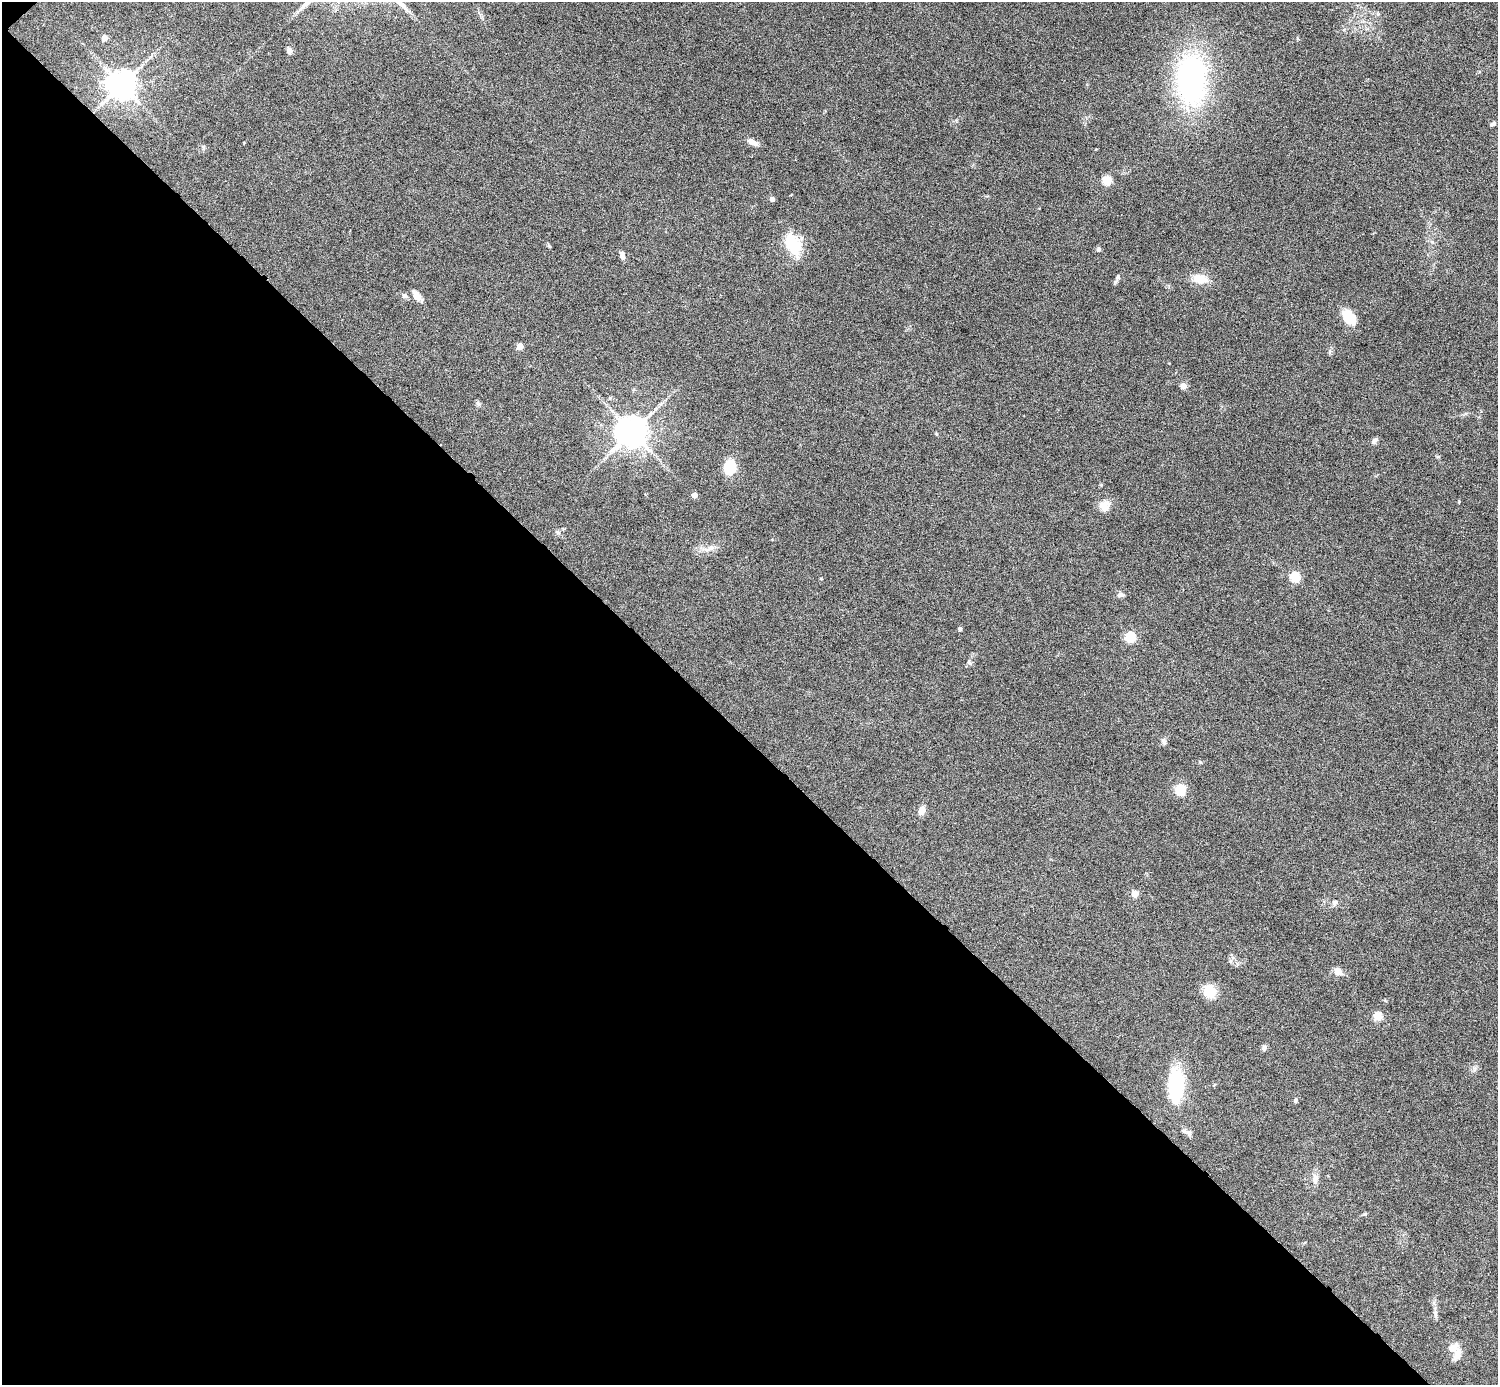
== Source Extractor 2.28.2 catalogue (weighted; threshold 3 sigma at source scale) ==
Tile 9 of 4 x 4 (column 1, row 3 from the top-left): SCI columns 1-1496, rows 1681-3063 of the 5983 x 5982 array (HDU 1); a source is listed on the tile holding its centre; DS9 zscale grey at full resolution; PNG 1500 x 1387 px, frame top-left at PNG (2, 2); no overlay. Shown black and unused: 47% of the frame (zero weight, under 4 of 8 exposures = <1% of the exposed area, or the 3 px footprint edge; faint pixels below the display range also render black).
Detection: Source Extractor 2.28.2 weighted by HDU 2 'WHT'; one run over the whole footprint, this tile lists its part. Background 0.0717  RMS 0.0044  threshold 0.0178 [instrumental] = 3 sigma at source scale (4.09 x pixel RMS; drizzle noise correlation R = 1.36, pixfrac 0.8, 0.05/0.05 arcsec/px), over >= 5 px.
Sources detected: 45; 1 inside a brighter listed object's ellipse — not listed separately; the other 44 listed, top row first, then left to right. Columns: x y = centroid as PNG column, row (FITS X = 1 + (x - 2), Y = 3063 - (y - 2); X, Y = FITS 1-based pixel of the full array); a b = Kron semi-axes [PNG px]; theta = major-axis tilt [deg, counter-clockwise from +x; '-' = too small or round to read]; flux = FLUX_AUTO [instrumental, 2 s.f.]
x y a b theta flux
104 38 5 4 - 3.6
289 50 7 6 - 1.5
1191 79 44 26 90 89
122 85 8 8 - 590
1493 124 6 4 31 0.84
752 142 13 6 -27 2.5
203 147 6 4 -89 0.55
1107 181 5 5 - 17
772 199 4 4 - 2
792 244 24 14 -62 16
1099 249 6 5 - 0.78
622 255 8 6 -82 1.6
1118 277 6 5 - 0.73
1200 279 20 12 -12 5.5
405 296 8 6 -42 1
417 296 14 7 -48 2.9
1349 318 16 10 -54 10
520 346 5 4 - 5.8
1183 386 4 4 - 5.2
632 432 9 8 - 720
1375 440 8 6 56 1.2
730 468 12 9 80 13
694 495 4 4 - 3.1
1105 506 15 11 71 3.7
710 548 12 5 30 1.8
1295 577 5 5 - 23
1120 595 9 6 3 1.2
960 629 4 4 - 0.99
1130 637 5 5 - 26
1180 790 8 7 - 11
922 810 7 6 - 3.8
1135 894 8 8 - 2.1
1335 903 9 7 58 1.2
1338 972 8 6 -23 3.5
1210 991 12 10 -62 8.8
1378 1017 5 5 - 16
1264 1047 8 6 74 0.88
1176 1086 39 17 88 23
1295 1100 7 4 -88 0.63
1189 1133 10 7 -71 1.3
1315 1179 14 6 -87 2
1365 1214 5 4 - 0.44
1435 1314 12 4 -90 1.2
1453 1348 13 8 44 3.1
Unlisted compact peaks at least as high as the median listed source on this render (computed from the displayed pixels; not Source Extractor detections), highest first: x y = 1200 762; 549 246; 1459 501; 1164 742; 1101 485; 1378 14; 1438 457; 1474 1068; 970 663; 821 578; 1344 30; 478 403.